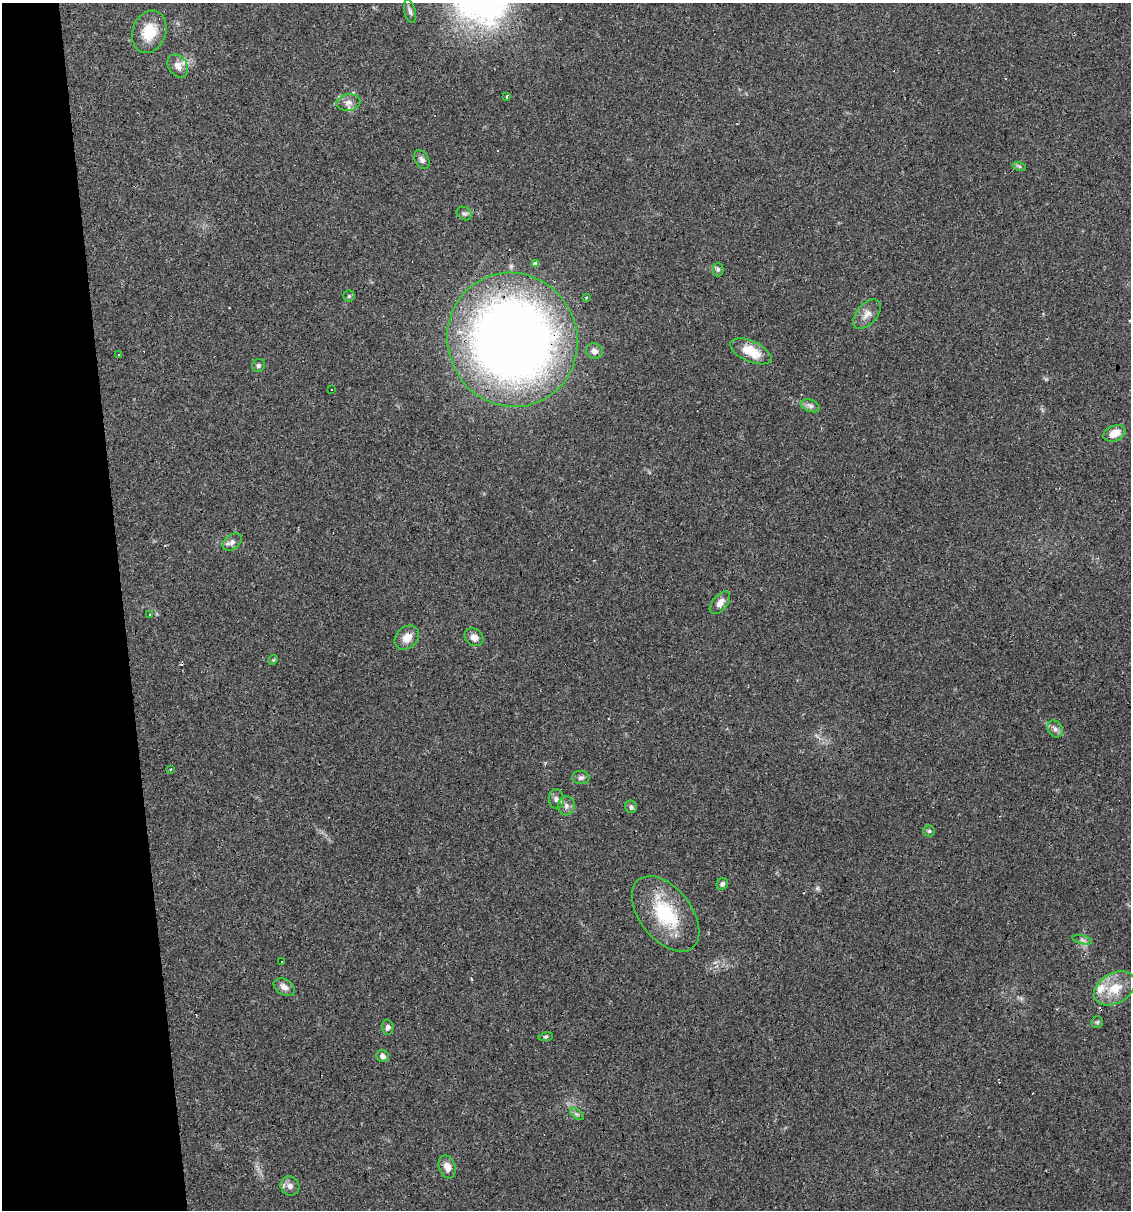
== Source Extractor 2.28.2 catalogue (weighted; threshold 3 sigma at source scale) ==
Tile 5 of 4 x 4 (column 1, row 2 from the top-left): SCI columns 67-1195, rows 2417-3624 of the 4603 x 4832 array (HDU 1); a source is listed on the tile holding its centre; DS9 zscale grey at full resolution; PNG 1133 x 1212 px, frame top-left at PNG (2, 3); each listed source drawn as its Kron ellipse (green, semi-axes under 4 px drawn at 4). Shown black and unused: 11% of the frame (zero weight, under 2 of 3 exposures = <1% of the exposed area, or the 3 px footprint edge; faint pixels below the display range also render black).
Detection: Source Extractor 2.28.2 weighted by HDU 2 'WHT'; one run over the whole footprint, this tile lists its part. Background 0.0829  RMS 0.0064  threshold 0.0286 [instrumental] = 3 sigma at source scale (4.5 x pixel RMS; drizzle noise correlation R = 1.50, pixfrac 1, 0.0396/0.0396 arcsec/px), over >= 5 px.
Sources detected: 56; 7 cosmic-ray / hot-pixel residue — neither listed nor drawn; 2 inside a brighter listed object's ellipse — not listed separately; the other 47 listed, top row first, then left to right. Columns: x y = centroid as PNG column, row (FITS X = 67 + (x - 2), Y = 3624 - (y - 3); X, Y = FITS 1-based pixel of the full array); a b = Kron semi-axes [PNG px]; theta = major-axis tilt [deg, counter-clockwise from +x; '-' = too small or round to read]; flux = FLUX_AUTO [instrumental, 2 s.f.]
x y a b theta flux
410 11 12 5 -76 2
149 32 22 16 70 18
178 66 12 9 -55 4.8
507 96 3 3 - 5
348 102 12 8 8 3.8
422 160 10 7 -59 2.2
1019 166 7 4 -18 1
464 213 8 6 -32 1.4
536 264 4 3 - 52
718 269 7 5 90 1.6
349 296 5 5 - 0.96
586 298 3 2 - 0.79
867 314 17 10 49 5.2
512 340 67 65 -67 680
594 351 8 7 - 3.1
751 351 22 10 -24 14
119 355 3 2 - 0.57
258 366 7 6 - 1.4
332 390 3 2 - 0.86
810 406 10 6 -20 2.2
1114 433 12 7 23 7.7
232 542 11 7 38 2.6
720 603 13 7 50 4
149 614 3 2 - 0.43
474 637 10 8 -34 4.1
407 638 13 10 44 7.2
273 660 5 4 - 0.67
1055 729 9 7 -58 2.4
171 769 2 2 - 0.79
581 778 8 6 -7 1.8
556 799 9 7 -83 2.6
566 806 9 8 - 2.8
631 807 6 6 - 1.8
929 831 5 5 - 0.95
722 884 6 5 - 1.7
666 914 43 25 -51 40
1082 940 10 4 -13 1.5
282 962 3 3 - 2.8
284 987 11 7 -31 3.6
1115 988 22 15 30 16
1097 1022 6 6 - 1
387 1027 7 6 - 2
546 1037 7 3 8 0.9
382 1056 6 6 - 2.9
577 1114 8 4 -36 1.3
447 1167 12 8 -69 5
290 1186 10 9 - 3.2
Overlapping masked pixels (flux is a lower limit): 1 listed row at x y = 512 340